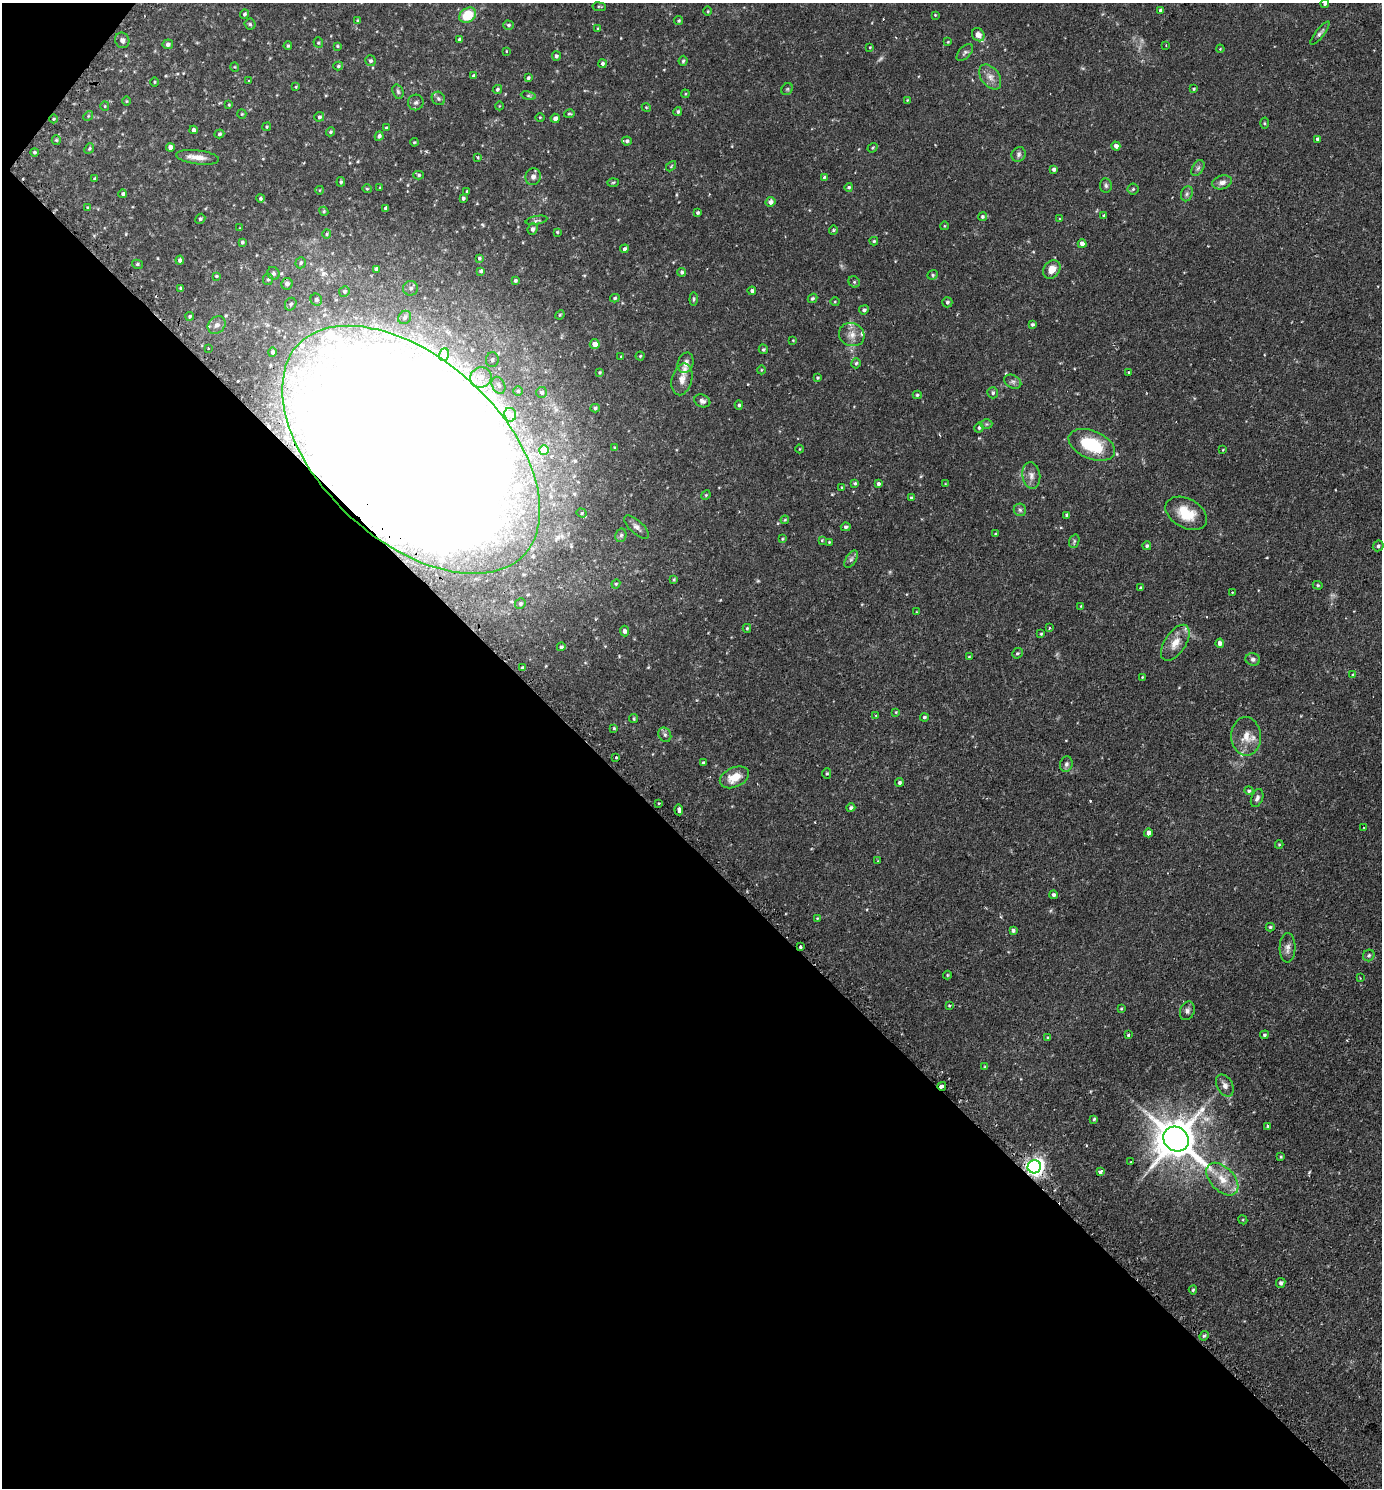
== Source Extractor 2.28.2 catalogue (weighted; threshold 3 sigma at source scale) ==
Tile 9 of 4 x 4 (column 1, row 3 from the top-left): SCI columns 317-1696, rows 1520-3005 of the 6013 x 6010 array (HDU 1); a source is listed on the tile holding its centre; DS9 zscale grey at full resolution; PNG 1384 x 1490 px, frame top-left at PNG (2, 3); each listed source drawn as its Kron ellipse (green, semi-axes under 4 px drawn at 4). Shown black and unused: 44% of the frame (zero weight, under 2 of 3 exposures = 3% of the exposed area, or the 3 px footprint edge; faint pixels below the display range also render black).
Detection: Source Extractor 2.28.2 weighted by HDU 2 'WHT'; one run over the whole footprint, this tile lists its part. Background 0.106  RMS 0.0055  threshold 0.0245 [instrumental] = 3 sigma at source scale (4.5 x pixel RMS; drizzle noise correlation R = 1.50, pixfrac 1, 0.05/0.05 arcsec/px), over >= 5 px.
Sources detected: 303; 2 too faint to see at this stretch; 6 inside a brighter object's white glare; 3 cosmic-ray / hot-pixel residue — neither listed nor drawn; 8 inside a brighter listed object's ellipse — not listed separately; the other 284 listed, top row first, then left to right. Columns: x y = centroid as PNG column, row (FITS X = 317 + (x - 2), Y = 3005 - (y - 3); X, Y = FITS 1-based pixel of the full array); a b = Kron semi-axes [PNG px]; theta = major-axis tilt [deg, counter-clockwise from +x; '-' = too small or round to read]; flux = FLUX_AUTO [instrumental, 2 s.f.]
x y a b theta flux
1325 4 4 4 - 0.92
599 7 6 3 -8 0.56
1160 10 4 4 - 0.8
708 11 4 3 - 0.48
244 14 4 4 - 0.89
468 15 9 7 36 15
935 15 4 3 - 0.43
357 20 4 3 - 0.53
679 20 4 4 - 0.73
250 24 5 5 - 0.94
509 25 5 4 - 0.93
598 29 3 3 - 0.63
1320 33 14 4 51 1.5
978 35 7 6 - 3.6
122 40 8 7 - 1.9
460 40 4 3 - 1.3
948 42 4 3 - 0.41
318 43 5 5 - 0.73
168 44 5 5 - 1.6
1166 45 2 2 - 0.32
288 46 4 3 - 0.59
337 46 4 3 - 0.5
870 47 3 3 - 0.4
1220 49 4 3 - 0.39
506 51 4 2 - 0.36
965 52 10 6 46 1.5
556 56 5 4 - 1
370 61 5 5 - 1.1
683 61 5 4 - 0.77
602 64 4 3 - 1.2
338 66 5 4 - 0.77
235 67 5 3 - 0.43
474 76 4 4 - 1.9
990 77 14 9 -54 4
528 78 3 3 - 0.9
249 81 4 3 - 0.43
154 82 4 3 - 0.47
296 87 3 3 - 0.48
497 89 5 4 - 0.95
787 89 6 5 - 0.78
1194 89 4 3 - 0.57
398 92 7 5 -72 1.1
685 94 4 3 - 0.47
528 96 7 4 -9 0.92
438 98 7 6 - 1.2
907 100 3 3 - 0.41
126 101 5 3 - 0.46
416 102 8 7 - 1.6
229 105 4 3 - 0.48
105 106 5 4 - 0.56
499 106 4 3 - 0.35
646 107 4 3 - 0.46
678 112 4 4 - 0.92
242 114 5 4 - 0.56
569 114 5 3 - 0.66
88 116 5 4 - 0.57
319 117 5 4 - 1.1
540 117 4 3 - 0.42
555 118 4 4 - 2.2
54 119 4 3 - 0.53
1264 123 5 3 - 0.52
267 127 5 4 - 0.54
386 128 4 3 - 0.58
194 130 4 4 - 1.6
330 132 5 4 - 0.89
219 134 5 4 - 0.87
379 136 5 4 - 1.3
1318 139 4 3 - 1.2
56 140 5 4 - 0.69
627 141 5 4 - 1
414 142 4 3 - 0.52
1116 146 4 4 - 1.9
170 147 4 4 - 2.3
89 148 6 4 50 0.7
872 148 5 4 - 0.63
34 152 4 4 - 0.84
1018 154 7 7 - 1.5
198 157 22 7 -7 4.9
477 157 3 3 - 0.79
671 166 6 3 47 0.57
1198 168 9 5 59 1.4
1054 169 4 3 - 1.3
419 175 5 4 - 0.79
533 177 8 7 - 2.4
824 177 4 3 - 0.71
95 178 4 3 - 0.69
341 182 5 4 - 0.87
613 182 6 4 3 0.66
1222 182 10 6 15 2.6
1106 185 7 5 -85 1.2
380 187 4 4 - 0.48
849 187 4 4 - 0.83
367 189 4 4 - 0.63
1133 189 5 5 - 0.91
320 190 4 3 - 0.35
467 191 3 3 - 0.63
123 194 4 4 - 1
1187 194 8 5 69 1.3
260 198 4 4 - 0.88
463 198 4 3 - 1
770 202 5 4 - 2.1
88 208 4 4 - 0.83
385 208 4 3 - 0.82
324 211 5 4 - 0.65
698 212 3 3 - 0.89
1104 215 4 3 - 0.69
982 217 4 4 - 0.79
200 219 5 4 - 0.92
1060 219 3 3 - 0.49
536 220 11 3 11 1
944 226 4 3 - 0.38
240 228 4 2 - 0.33
532 229 6 4 67 1.6
833 230 4 4 - 0.61
557 232 4 4 - 0.58
327 234 4 4 - 0.65
874 241 4 3 - 0.67
242 242 4 3 - 0.9
1082 244 4 4 - 2.9
624 249 4 4 - 1.1
479 258 4 4 - 0.88
180 260 4 4 - 1.3
301 263 6 5 - 0.91
137 264 5 4 - 0.73
376 269 4 4 - 1.3
1052 269 10 7 52 5.1
481 271 3 3 - 0.86
682 272 4 4 - 1.1
273 273 6 6 - 0.96
933 275 5 4 - 0.71
216 276 3 2 - 0.54
268 279 6 5 - 0.87
515 281 4 4 - 0.87
854 282 6 5 - 0.97
287 284 6 5 - 2.2
181 288 4 3 - 0.97
411 288 7 7 - 1.7
344 291 5 5 - 1.1
752 291 4 4 - 1.2
615 298 4 3 - 0.73
812 298 5 4 - 0.89
694 299 6 4 85 0.82
316 300 6 5 - 1.3
835 302 4 4 - 0.49
947 302 5 5 - 1.1
291 304 7 5 63 1.2
864 310 5 4 - 1.1
560 315 5 4 - 0.59
190 316 4 4 - 0.78
405 317 7 6 - 1.1
217 325 10 8 45 2.3
1032 325 4 4 - 0.85
852 335 13 11 -26 4.8
793 340 3 3 - 0.41
595 344 5 5 - 3.7
208 348 3 2 - 0.56
763 349 5 4 - 0.75
272 352 5 4 - 1.2
444 355 6 5 - 0.99
640 356 4 4 - 0.66
621 357 4 3 - 0.38
492 360 7 6 - 1.8
686 363 10 7 74 2.3
856 363 5 4 - 0.83
761 370 4 3 - 0.39
599 372 3 3 - 0.59
1128 372 3 3 - 0.49
481 377 11 10 - 5.4
817 378 4 3 - 0.68
682 379 16 10 76 4.4
1013 382 9 6 -29 1.6
499 385 9 6 -63 1.8
518 391 5 5 - 0.77
542 392 5 5 - 1.1
993 393 6 5 - 1.1
917 395 4 3 - 0.74
702 401 8 6 -22 1.8
739 405 4 4 - 0.91
595 408 4 4 - 0.95
510 415 7 6 - 1.4
986 424 6 5 - 0.69
979 428 5 4 - 0.93
1092 445 24 14 -23 26
615 448 4 3 - 0.77
799 449 4 3 - 0.39
411 450 154 90 -43 3400
544 450 5 4 - 9.8
1223 450 3 3 - 0.38
1031 475 13 9 -82 3.3
855 483 4 4 - 0.76
878 484 4 4 - 1.3
945 484 3 2 - 0.33
841 487 4 2 - 0.3
706 495 5 4 - 0.61
911 497 4 3 - 0.6
1020 510 6 6 - 1.2
581 513 5 4 - 1.3
1186 513 22 14 -29 14
1067 515 4 3 - 0.88
785 520 4 3 - 0.55
637 527 15 6 -43 2.4
846 527 5 4 - 1
995 534 4 3 - 0.47
621 535 7 5 75 1.2
782 539 4 4 - 0.47
822 540 4 3 - 0.49
1074 541 7 5 71 0.95
829 542 3 3 - 0.43
1147 546 4 4 - 1
1378 546 6 5 - 1.1
851 559 10 5 59 1.5
674 579 4 3 - 0.56
616 584 4 4 - 0.61
1318 585 5 4 - 0.67
1140 588 3 3 - 0.71
1232 592 3 3 - 0.49
520 604 5 5 - 1.1
1081 606 4 3 - 0.4
916 612 3 2 - 0.34
747 628 4 3 - 0.61
1050 628 3 3 - 0.55
625 631 5 4 - 1.5
1041 634 4 3 - 0.57
1175 643 20 10 57 7.1
1220 643 4 4 - 2.2
561 647 4 4 - 0.95
1017 653 6 4 41 0.84
969 657 3 3 - 0.44
1253 659 7 6 - 1.5
522 668 3 3 - 0.56
1353 675 4 4 - 0.62
1142 677 3 3 - 0.46
896 712 4 4 - 0.49
876 715 3 2 - 0.38
924 717 4 3 - 0.84
634 719 4 4 - 0.69
614 728 4 4 - 0.59
665 735 7 6 - 1.5
1246 736 19 15 -85 7.7
616 757 3 3 - 0.81
703 763 4 3 - 0.94
1066 764 8 6 74 1.6
827 773 5 4 - 0.66
734 777 15 9 24 8.8
899 782 4 4 - 1
1249 791 5 4 - 0.88
1257 798 9 5 68 1.6
658 803 3 2 - 1.1
851 808 4 4 - 1.1
679 810 5 3 - 2.7
1364 828 3 2 - 0.31
1148 833 4 4 - 2
1279 845 4 4 - 0.58
878 861 4 3 - 0.52
1053 895 4 4 - 1.2
817 918 4 3 - 0.45
1270 927 4 4 - 0.73
1013 930 4 3 - 1.2
800 947 3 3 - 0.88
1288 948 14 8 88 2.8
1369 955 6 5 - 1.2
947 975 4 4 - 0.54
1360 978 3 2 - 0.36
949 1006 3 3 - 1.1
1121 1009 3 3 - 0.43
1187 1011 10 7 68 1.7
1128 1035 3 3 - 0.72
1264 1035 4 4 - 0.84
1048 1038 4 3 - 0.69
985 1066 4 3 - 0.55
1225 1085 12 7 -61 2.6
942 1086 4 3 - 4.2
1094 1119 4 3 - 0.7
1268 1126 3 2 - 0.78
1176 1139 13 12 - 1800
1281 1157 3 2 - 0.47
1130 1162 3 2 - 0.32
1034 1167 7 6 - 260
1100 1172 4 3 - 1.7
1222 1179 19 12 -46 9.3
1243 1220 5 3 - 0.48
1281 1283 5 4 - 1.1
1193 1290 4 4 - 0.69
1204 1336 5 4 - 0.74
Overlapping masked pixels (flux is a lower limit): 5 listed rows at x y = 411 450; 800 947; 942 1086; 1176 1139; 1034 1167
Isophote crosses this tile's border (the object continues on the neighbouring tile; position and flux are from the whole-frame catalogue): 1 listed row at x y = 1325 4